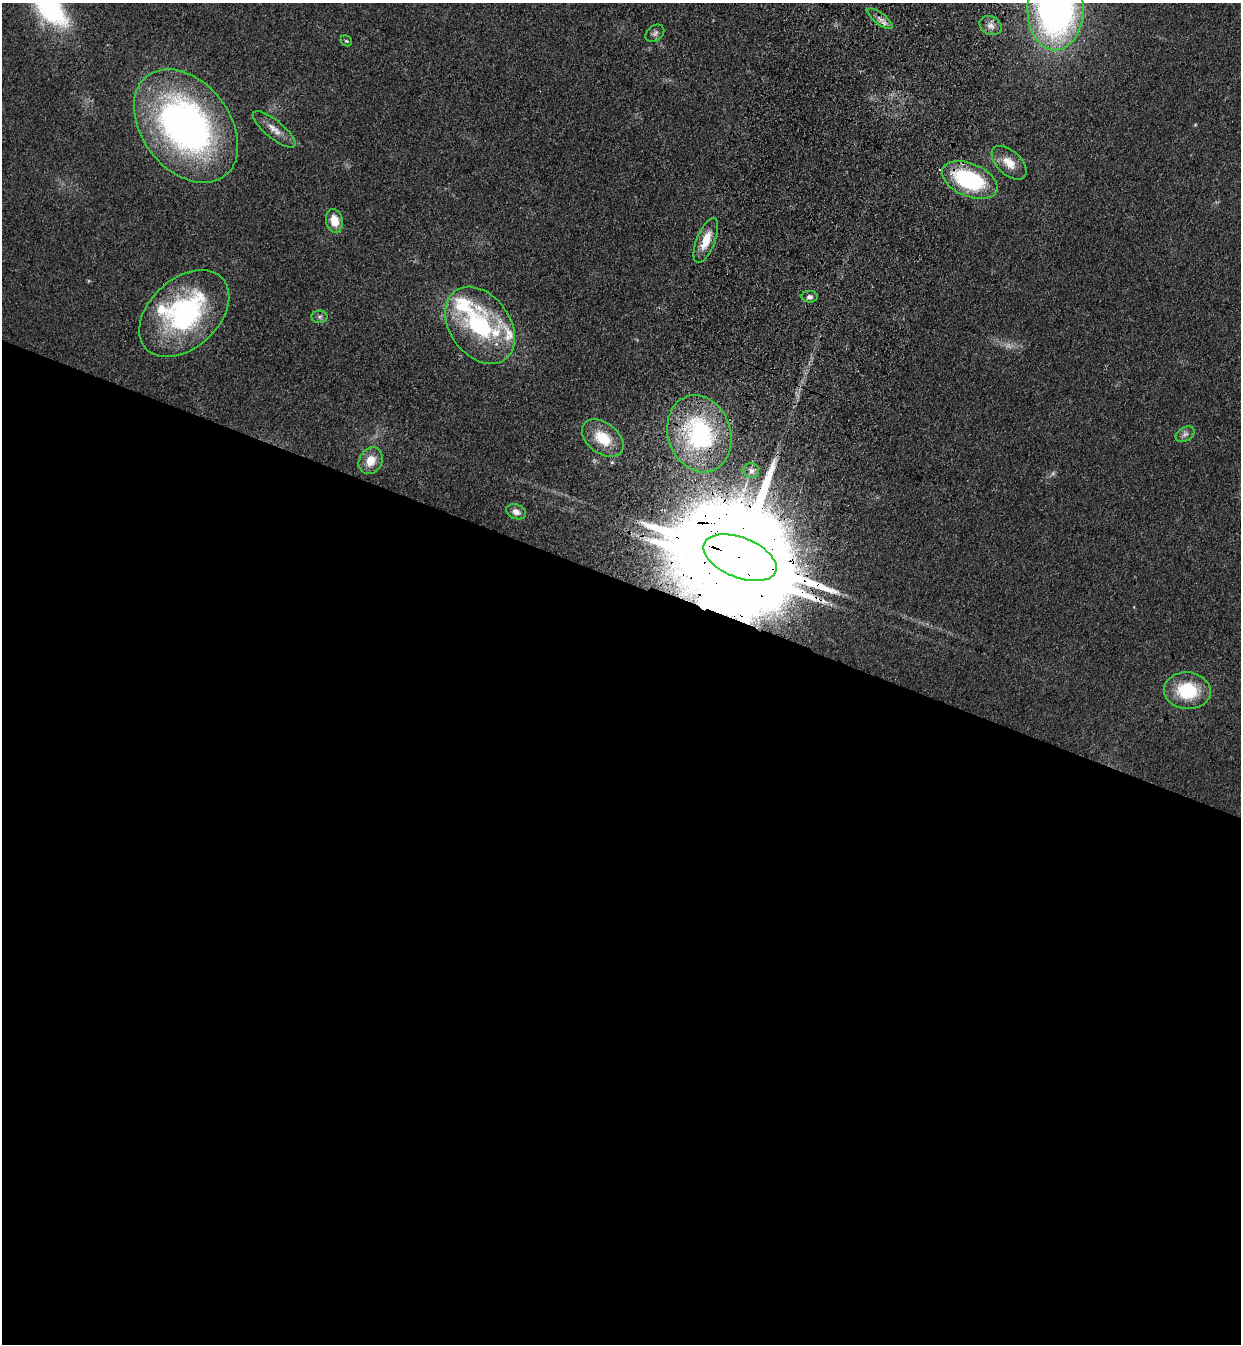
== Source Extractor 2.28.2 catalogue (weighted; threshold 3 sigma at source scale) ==
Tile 14 of 4 x 4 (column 2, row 4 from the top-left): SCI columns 1485-2723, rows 45-1386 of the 5574 x 5458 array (HDU 1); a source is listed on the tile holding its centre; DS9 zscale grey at full resolution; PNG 1243 x 1346 px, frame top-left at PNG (2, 3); each listed source drawn as its Kron ellipse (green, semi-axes under 4 px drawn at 4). Shown black and unused: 57% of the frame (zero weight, under 3 of 4 exposures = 6% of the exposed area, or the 3 px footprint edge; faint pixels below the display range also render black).
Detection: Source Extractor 2.28.2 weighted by HDU 2 'WHT'; one run over the whole footprint, this tile lists its part. Background 0.0826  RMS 0.0066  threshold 0.0298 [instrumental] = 3 sigma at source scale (4.5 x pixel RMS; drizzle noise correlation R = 1.50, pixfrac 1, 0.05/0.05 arcsec/px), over >= 5 px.
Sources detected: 30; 2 too faint to see at this stretch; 1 inside a brighter object's white glare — neither listed nor drawn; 4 inside a brighter listed object's ellipse — not listed separately; the other 23 listed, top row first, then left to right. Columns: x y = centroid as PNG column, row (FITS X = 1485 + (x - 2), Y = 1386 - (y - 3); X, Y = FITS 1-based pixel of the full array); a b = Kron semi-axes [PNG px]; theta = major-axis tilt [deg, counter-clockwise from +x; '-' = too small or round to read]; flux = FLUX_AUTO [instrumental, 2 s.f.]
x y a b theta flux
1055 9 41 28 88 300
880 19 15 5 -36 3.9
991 26 11 9 -26 4.3
655 33 10 7 38 2.4
346 41 6 5 - 0.96
186 126 63 44 -52 280
274 129 26 9 -39 7.1
1009 163 21 12 -43 10
970 180 29 16 -23 74
334 221 12 8 -78 11
706 240 24 9 68 12
810 297 8 5 1 2.3
184 313 52 34 42 120
320 317 8 6 1 1.8
480 325 42 30 -54 80
699 434 39 31 -71 96
1185 434 10 7 28 2.7
603 438 23 15 -37 19
371 461 14 11 60 10
751 471 8 7 - 2.8
516 512 10 7 -22 4.1
740 558 38 20 -22 26000
1187 691 23 18 -5 33
Overlapping masked pixels (flux is a lower limit): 4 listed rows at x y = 970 180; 706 240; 699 434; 740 558
Isophote crosses this tile's border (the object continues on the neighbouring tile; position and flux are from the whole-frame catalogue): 1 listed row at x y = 1055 9